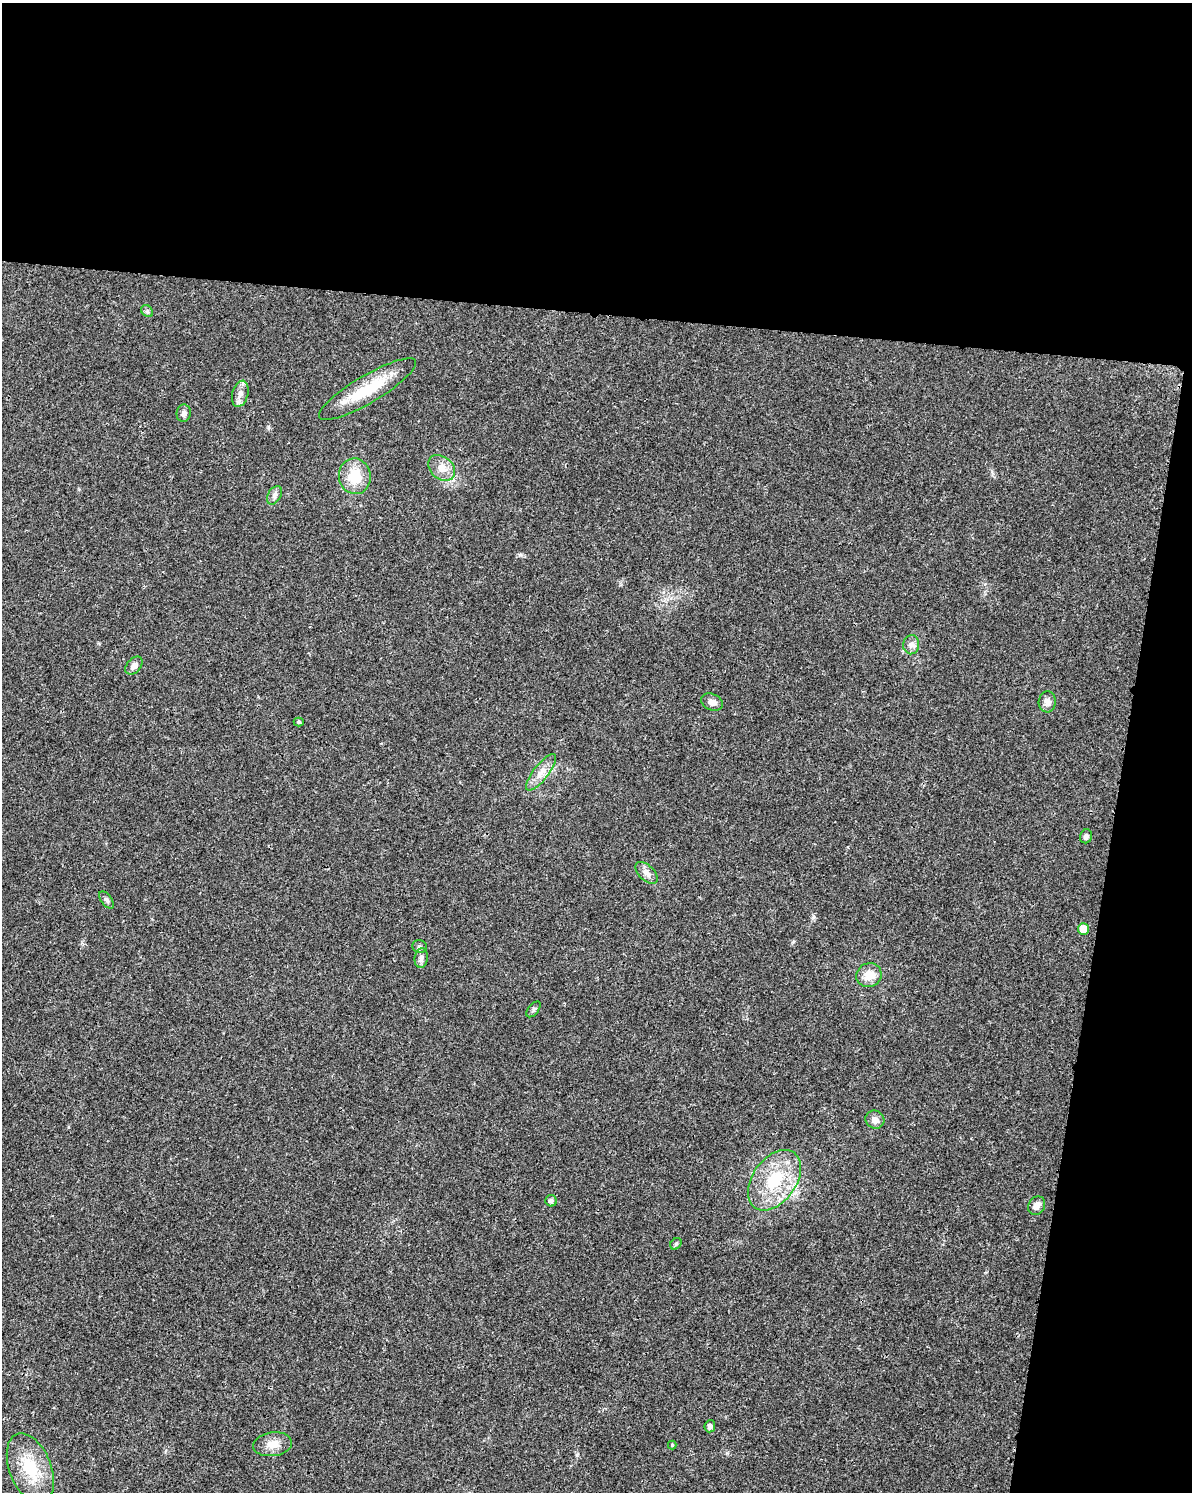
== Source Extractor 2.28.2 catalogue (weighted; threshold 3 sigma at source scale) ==
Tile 4 of 4 x 3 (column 4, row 1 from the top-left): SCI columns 3585-4774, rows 3221-4710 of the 4784 x 4997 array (HDU 1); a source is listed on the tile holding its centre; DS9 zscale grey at full resolution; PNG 1194 x 1494 px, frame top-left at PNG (2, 3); each listed source drawn as its Kron ellipse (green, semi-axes under 4 px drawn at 4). Shown black and unused: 27% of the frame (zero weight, under 3 of 4 exposures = <1% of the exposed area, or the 3 px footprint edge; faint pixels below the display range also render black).
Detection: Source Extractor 2.28.2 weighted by HDU 2 'WHT'; one run over the whole footprint, this tile lists its part. Background 0.0199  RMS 0.0029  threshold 0.0129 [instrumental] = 3 sigma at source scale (4.5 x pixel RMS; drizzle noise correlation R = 1.50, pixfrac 1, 0.0396/0.0396 arcsec/px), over >= 5 px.
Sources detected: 31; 1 inside a brighter listed object's ellipse — not listed separately; the other 30 listed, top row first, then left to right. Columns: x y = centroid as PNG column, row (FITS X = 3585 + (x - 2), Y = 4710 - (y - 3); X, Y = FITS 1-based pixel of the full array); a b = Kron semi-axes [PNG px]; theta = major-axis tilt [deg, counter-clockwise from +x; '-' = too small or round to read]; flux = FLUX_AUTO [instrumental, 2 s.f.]
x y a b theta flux
147 311 7 5 -45 0.58
367 389 56 13 31 13
240 394 13 8 76 1.9
184 413 9 7 82 1.1
442 468 15 11 -42 3
355 476 18 16 -81 7.3
274 495 10 6 60 1.1
911 645 9 8 - 1.2
134 666 10 7 48 1.7
712 702 11 8 -24 1.8
1047 702 10 8 87 1.8
299 722 5 4 - 0.44
541 772 22 7 52 2.9
1086 836 7 6 - 0.81
646 873 14 7 -44 1.7
107 900 10 5 -53 0.78
1083 929 6 5 - 5
420 946 7 6 - 0.7
421 958 10 6 83 1.2
869 975 13 12 - 4
533 1009 9 5 50 0.6
875 1120 9 9 - 1.5
774 1180 34 21 55 15
551 1201 6 5 - 0.92
1037 1206 10 8 63 1.5
676 1244 6 5 - 0.5
710 1426 6 5 - 1.2
273 1444 19 12 8 3.3
672 1445 4 4 - 0.25
30 1468 37 21 -68 12
Unlisted compact peaks at least as high as the median listed source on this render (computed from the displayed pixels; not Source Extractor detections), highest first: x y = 577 1455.